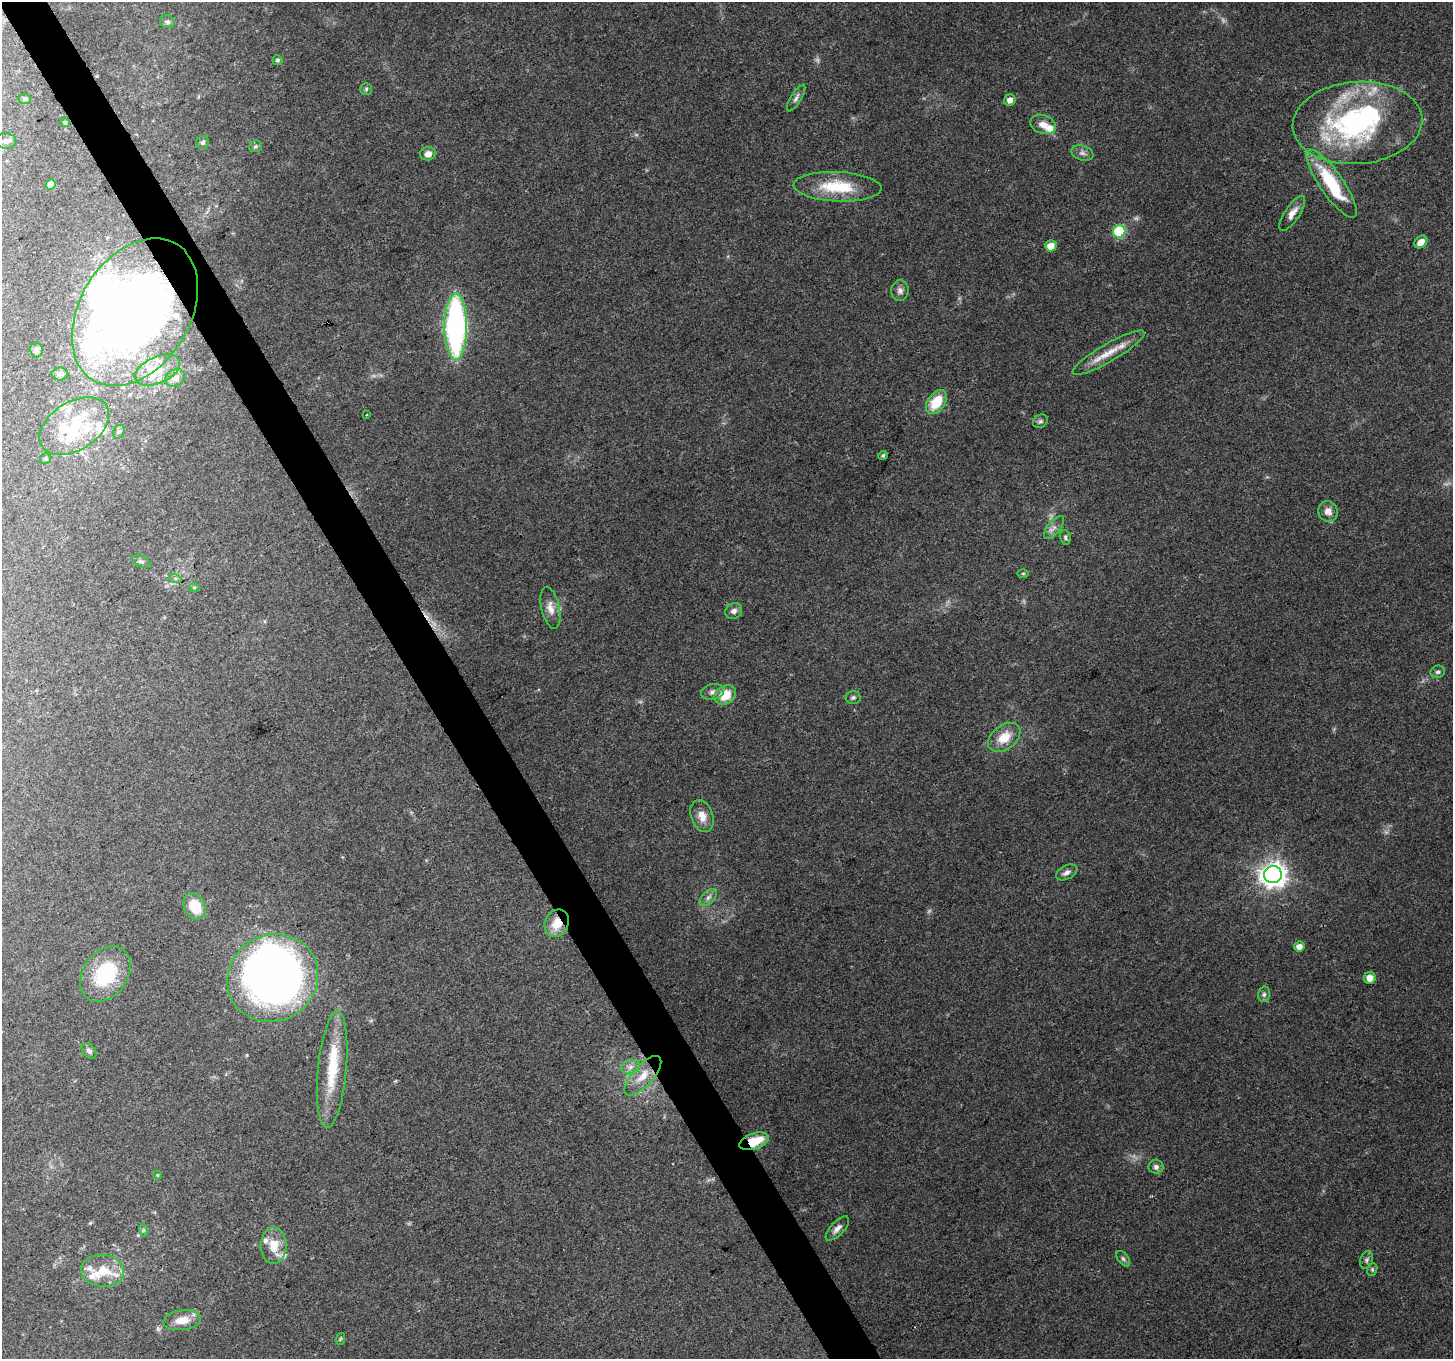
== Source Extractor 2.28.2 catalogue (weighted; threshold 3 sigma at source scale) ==
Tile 11 of 4 x 4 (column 3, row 3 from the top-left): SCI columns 2904-4354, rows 1466-2822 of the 5811 x 5704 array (HDU 1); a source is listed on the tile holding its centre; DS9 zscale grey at full resolution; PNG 1455 x 1361 px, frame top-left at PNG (2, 2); each listed source drawn as its Kron ellipse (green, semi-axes under 4 px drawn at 4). Shown black and unused: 3% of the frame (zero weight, under 3 of 4 exposures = <1% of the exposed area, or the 3 px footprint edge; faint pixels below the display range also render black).
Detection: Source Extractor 2.28.2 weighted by HDU 2 'WHT'; one run over the whole footprint, this tile lists its part. Background 0.1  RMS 0.0054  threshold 0.0242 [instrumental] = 3 sigma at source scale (4.5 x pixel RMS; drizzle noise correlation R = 1.50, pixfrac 1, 0.0396/0.0396 arcsec/px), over >= 5 px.
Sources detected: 103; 5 too faint to see at this stretch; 5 inside a brighter object's white glare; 1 cosmic-ray / hot-pixel residue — neither listed nor drawn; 15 inside a brighter listed object's ellipse — not listed separately; the other 77 listed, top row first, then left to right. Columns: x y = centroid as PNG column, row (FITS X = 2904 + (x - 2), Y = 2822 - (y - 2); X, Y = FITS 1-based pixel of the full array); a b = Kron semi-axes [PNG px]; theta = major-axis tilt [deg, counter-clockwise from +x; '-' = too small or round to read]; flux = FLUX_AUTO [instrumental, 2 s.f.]
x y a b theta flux
167 22 7 6 - 1.5
277 60 5 5 - 0.96
366 89 6 6 - 0.93
796 98 15 5 58 2
25 99 6 5 - 1.2
1010 100 6 5 - 3.3
65 122 5 4 - 0.64
1357 123 65 41 4 110
1043 124 13 9 -19 4.7
6 141 10 8 -3 1.9
203 142 6 6 - 1.3
255 146 6 5 - 1.1
1082 153 11 7 -18 2.1
428 154 8 6 16 3.7
1331 184 40 11 -55 33
51 185 5 5 - 4.3
837 187 44 15 -3 25
1292 213 20 7 57 4.6
1119 231 6 6 - 48
1421 242 7 5 40 4.6
1051 246 6 5 - 5.5
900 291 10 8 89 2.4
135 312 80 55 58 390
456 326 33 11 -90 140
36 350 7 6 - 1.5
1109 353 41 9 30 11
157 370 24 13 24 12
60 374 8 6 0 1.6
175 378 10 8 29 3
936 402 13 8 54 16
366 415 3 2 - 0.44
1040 421 8 6 33 1.3
74 426 38 24 32 29
119 432 7 5 64 1.2
883 455 5 4 - 0.77
45 459 5 5 - 0.98
1328 511 10 9 - 4.2
1054 527 14 6 51 2.9
1065 537 7 5 -76 1.1
141 562 10 5 -23 1.5
1023 573 6 4 0 0.61
175 578 6 4 -18 0.89
194 588 6 4 0 0.65
550 608 21 9 -77 5.1
734 611 9 7 30 2.4
1438 672 7 6 - 1.3
713 692 11 8 11 2.7
725 695 11 9 32 11
853 697 7 6 - 1.3
1004 737 18 12 38 10
702 816 16 11 -69 5.7
1067 872 11 7 27 2.4
1273 875 9 8 - 500
708 897 10 6 45 2.3
195 906 14 10 -60 13
557 923 14 12 65 10
1299 946 5 5 - 4.4
105 974 30 22 54 36
273 978 46 43 31 370
1370 978 6 6 - 4.4
1264 994 8 6 76 1.5
89 1051 9 6 -51 1.9
630 1067 9 7 17 2.5
332 1070 58 14 85 26
643 1076 25 10 48 9.9
754 1141 15 8 19 16
1156 1167 7 7 - 1.9
157 1175 4 4 - 0.51
837 1228 15 6 47 2.9
143 1230 6 4 -71 0.78
274 1246 18 13 90 10
1123 1259 9 5 -52 1.3
1367 1260 9 6 72 1.4
1372 1269 6 5 - 0.86
103 1271 21 16 -5 14
182 1320 19 10 6 8.3
340 1339 6 3 71 0.69
Overlapping masked pixels (flux is a lower limit): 3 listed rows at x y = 135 312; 557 923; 754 1141